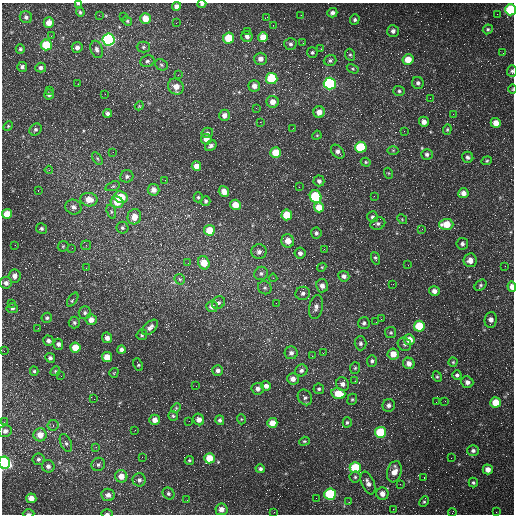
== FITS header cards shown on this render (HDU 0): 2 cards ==
NAXIS1  =                  512 /fastest changing axis
NAXIS2  =                  512 /next to fastest changing axis

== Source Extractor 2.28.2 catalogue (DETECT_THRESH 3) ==
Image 512 x 512 px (HDU 0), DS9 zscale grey, 1 PNG px = 1 image px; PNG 516 x 516 px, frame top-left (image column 1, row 512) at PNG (2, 3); each listed source drawn as its Kron ellipse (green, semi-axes under 4 px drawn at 4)
Background 1640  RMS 43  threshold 130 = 3 sigma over >= 5 px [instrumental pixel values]
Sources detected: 271; all 271 listed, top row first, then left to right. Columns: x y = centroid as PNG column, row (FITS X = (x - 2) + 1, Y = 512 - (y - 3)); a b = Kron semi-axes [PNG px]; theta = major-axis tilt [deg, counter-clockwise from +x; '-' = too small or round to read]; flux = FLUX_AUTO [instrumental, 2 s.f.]
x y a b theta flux
78 4 4 3 - 3600
202 4 4 3 - 5600
177 6 4 4 - 14000
510 10 5 5 - 200000
80 12 4 4 - 4800
332 13 5 4 - 9100
497 14 2 2 - 1900
99 15 2 2 - 1700
301 15 3 2 - 3000
26 17 6 6 - 9000
123 17 2 2 - 1400
267 17 4 3 - 2300
145 18 5 5 - 41000
355 19 5 4 - 6400
127 21 5 4 - 4200
49 23 5 5 - 27000
176 23 2 2 - 2100
273 25 2 2 - 1500
488 29 5 4 - 4600
247 31 2 2 - 2300
393 31 6 6 - 11000
51 36 3 2 - 5200
247 36 6 5 - 9800
263 37 5 5 - 35000
229 38 5 5 - 82000
109 40 6 6 - 670000
303 43 2 2 - 1900
290 44 6 6 - 7400
46 45 5 5 - 93000
77 47 5 5 - 11000
143 47 6 5 - 5600
20 49 5 4 - 4900
97 49 9 6 -70 10000
321 49 3 3 - 4000
312 52 5 5 - 5700
503 53 2 2 - 1300
350 55 6 5 - 4900
260 59 6 6 - 18000
408 59 5 5 - 52000
330 60 6 5 - 6900
147 61 7 5 21 7100
161 65 7 5 -24 6100
22 67 5 5 - 7100
41 68 5 5 - 8500
353 69 6 4 -32 3700
512 71 6 5 - 5400
178 75 2 2 - 1600
272 78 6 5 - 150000
418 83 6 5 - 8100
78 84 2 2 - 1500
330 84 6 6 - 470000
254 86 6 6 - 19000
176 87 8 7 - 32000
512 89 5 3 - 2400
50 90 2 2 - 1600
399 91 6 5 - 5500
49 94 5 4 - 9000
105 94 2 2 - 4000
430 98 3 2 - 2500
273 102 6 6 - 27000
139 106 4 3 - 2600
256 108 2 2 - 1500
319 112 6 5 - 23000
108 113 4 4 - 9100
453 114 4 3 - 2700
224 115 6 5 - 15000
260 122 2 2 - 2100
424 122 5 4 - 18000
496 123 5 4 - 29000
8 126 5 4 - 3200
293 128 3 2 - 3400
36 129 6 5 - 6500
447 129 5 4 - 3600
404 131 2 2 - 1500
207 133 6 5 - 4600
317 135 5 3 - 2700
206 139 5 5 - 22000
211 146 6 5 - 8300
361 147 5 5 - 160000
393 150 6 4 0 4100
113 152 2 2 - 1400
338 152 8 5 -47 11000
276 153 5 5 - 60000
427 154 6 5 - 9100
468 157 6 5 - 7500
97 158 7 4 -59 5200
487 161 5 4 - 3800
366 162 5 4 - 3600
196 166 5 4 - 24000
49 170 4 4 - 3400
388 173 5 3 - 3000
127 176 6 6 - 8800
165 180 2 2 - 1400
319 181 5 5 - 7600
113 186 7 4 19 5400
299 187 2 2 - 4800
38 190 2 2 - 1500
153 190 6 5 - 19000
224 191 6 5 - 25000
463 193 5 5 - 20000
374 196 3 2 - 2400
121 197 7 6 - 79000
198 197 5 4 - 4800
316 197 6 5 - 230000
89 200 8 6 -9 38000
206 201 5 4 - 6100
117 202 6 5 - 45000
235 205 5 5 - 41000
73 207 8 7 - 13000
319 207 5 5 - 40000
111 212 7 4 -73 6100
7 214 5 5 - 54000
287 215 5 5 - 76000
134 217 7 6 - 30000
372 217 5 5 - 7400
402 219 5 4 - 3500
378 224 7 6 - 8600
446 224 7 5 2 58000
122 228 6 6 - 6000
41 229 5 5 - 5800
422 229 2 2 - 1500
209 230 5 5 - 63000
316 233 5 5 - 7100
288 241 7 6 - 33000
462 244 6 5 - 8100
15 245 2 2 - 1500
86 245 5 5 - 4200
63 246 6 4 44 3500
72 248 2 2 - 1700
324 249 2 2 - 1500
259 252 7 7 - 13000
300 253 6 5 - 9800
375 258 6 4 -70 5100
470 260 7 6 - 20000
188 263 3 3 - 1300
204 263 7 5 -66 57000
408 265 2 2 - 1200
505 266 3 2 - 2800
322 267 5 3 - 2700
86 268 2 2 - 1500
261 273 7 6 - 8400
15 276 7 6 - 16000
344 276 5 5 - 11000
273 278 4 4 - 3800
180 279 6 4 -44 5000
6 283 6 6 - 12000
393 284 2 2 - 1900
481 285 7 5 41 5500
322 286 7 6 - 16000
512 287 5 4 - 24000
265 288 7 6 - 7500
434 291 5 5 - 15000
303 293 7 6 - 9800
73 300 8 4 56 6400
12 303 3 2 - 2900
218 303 7 5 41 7500
276 303 2 2 - 5000
212 307 5 5 - 15000
316 307 12 7 78 14000
12 308 6 5 - 6300
85 313 6 6 - 7300
47 318 5 5 - 5200
381 319 3 2 - 4600
91 320 6 5 - 22000
491 320 8 6 84 16000
376 322 2 2 - 1600
74 323 6 5 - 5700
364 323 6 6 - 7200
419 326 5 5 - 100000
150 327 9 5 43 12000
38 328 2 2 - 2000
391 333 5 5 - 4900
142 335 5 5 - 4900
107 338 5 5 - 14000
409 340 5 5 - 36000
48 341 5 5 - 8800
361 343 7 6 - 7200
58 344 5 5 - 9400
404 344 7 6 - 7100
75 348 5 5 - 49000
121 350 4 4 - 9400
4 351 3 3 - 1600
291 353 6 6 - 12000
323 353 2 2 - 1600
393 354 5 5 - 38000
312 356 2 2 - 1500
107 357 5 5 - 36000
50 358 5 4 - 7200
372 361 6 5 - 5900
453 362 4 4 - 3500
409 363 6 5 - 18000
138 365 6 4 -66 4000
355 368 6 5 - 4400
218 370 5 5 - 12000
301 370 6 5 - 9000
34 371 4 4 - 4100
55 371 5 4 - 3900
114 373 5 3 - 2400
457 375 5 4 - 6300
61 376 3 2 - 2200
437 377 5 4 - 4100
293 379 6 5 - 18000
355 381 3 2 - 2200
467 382 6 5 - 13000
343 384 7 6 - 13000
196 386 2 2 - 1100
266 386 5 5 - 14000
258 389 6 6 - 13000
319 389 5 5 - 5200
338 394 7 5 -15 64000
305 397 8 6 -55 8600
94 399 2 2 - 2800
352 399 6 4 66 4200
445 401 2 2 - 1300
436 402 2 2 - 1500
496 402 5 5 - 63000
389 405 6 6 - 10000
176 408 5 4 - 3600
173 416 5 4 - 4400
241 419 5 3 - 3200
155 420 5 5 - 18000
199 420 6 5 - 19000
220 420 5 4 - 7200
189 421 2 2 - 3100
4 422 4 3 - 2200
347 422 5 4 - 4700
272 423 5 5 - 34000
53 425 5 5 - 5500
135 430 2 2 - 1400
5 431 6 6 - 12000
380 432 5 5 - 160000
40 435 6 6 - 34000
304 441 5 4 - 3600
66 443 9 5 -66 7500
96 447 3 3 - 2100
473 451 6 5 - 8100
142 457 2 2 - 1200
209 458 5 5 - 56000
451 458 2 2 - 1300
38 459 6 6 - 7300
189 460 5 4 - 4400
4 463 6 5 - 560000
98 464 7 6 - 8000
48 466 6 6 - 11000
355 468 5 5 - 110000
260 469 5 4 - 6900
488 469 5 5 - 21000
394 472 11 7 73 30000
121 476 6 6 - 26000
355 477 5 5 - 4900
424 477 2 2 - 1500
139 480 6 6 - 7900
368 483 12 6 -68 17000
473 483 5 4 - 4900
400 484 3 2 - 3400
168 493 6 5 - 6100
330 494 6 5 - 220000
382 494 6 6 - 22000
108 495 7 6 - 15000
31 498 5 5 - 27000
316 498 2 2 - 17000
187 500 2 2 - 1700
349 502 4 3 - 2900
424 502 5 4 - 4200
221 509 6 6 - 19000
393 509 2 2 - 1500
274 512 2 2 - 1300
496 512 3 2 - 2400
452 513 4 2 - 1800
29 514 6 3 0 4200
107 514 6 2 0 4500
At the frame edge (FLAGS 8, measured only in part): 10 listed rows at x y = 78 4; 202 4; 510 10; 512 71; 512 89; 512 287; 4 463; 452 513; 29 514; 107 514